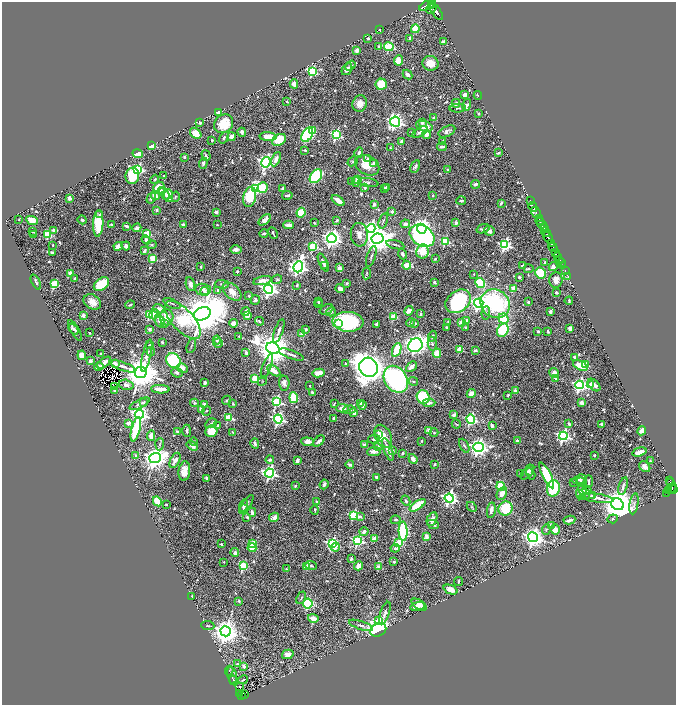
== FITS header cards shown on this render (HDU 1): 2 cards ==
NAXIS1  =                 1348
NAXIS2  =                 1405

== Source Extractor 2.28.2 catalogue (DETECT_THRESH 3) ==
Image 1348 x 1405 px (HDU 1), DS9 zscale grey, zoomed out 1/2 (1 PNG px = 2 x 2 image px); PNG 678 x 707 px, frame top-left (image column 1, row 1405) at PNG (2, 2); each listed source drawn as its Kron ellipse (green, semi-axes under 4 px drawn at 4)
Background 0.83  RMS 0.012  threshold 0.0367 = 3 sigma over >= 5 px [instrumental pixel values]
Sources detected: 840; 41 cannot appear on this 1/2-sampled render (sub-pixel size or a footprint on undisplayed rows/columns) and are neither listed nor drawn; of the other 799, the 500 brightest by FLUX_AUTO listed and drawn (299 fainter detections omitted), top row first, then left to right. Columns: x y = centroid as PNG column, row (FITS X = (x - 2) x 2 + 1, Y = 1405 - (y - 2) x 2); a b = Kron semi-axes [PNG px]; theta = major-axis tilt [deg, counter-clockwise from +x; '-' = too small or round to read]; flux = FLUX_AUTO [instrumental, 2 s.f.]
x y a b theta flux
431 3 4 2 - 990
427 5 9 4 29 3100
431 9 6 2 33 1100
436 11 10 4 -54 3900
415 29 4 4 - 53
379 30 3 2 - 3.6
368 38 2 2 - 9.4
410 38 2 2 - 14
443 42 4 2 - 15
379 46 2 2 - 6.9
389 47 5 3 - 210
357 50 3 3 - 20
399 60 5 4 - 22
430 63 8 7 - 30
350 66 6 4 37 4.4
347 69 6 4 57 13
312 72 4 3 - 250
408 74 5 3 - 9.5
294 84 4 3 - 20
381 84 5 5 - 110
465 94 4 3 - 14
478 95 4 2 - 3.8
287 102 3 2 - 2.6
456 103 4 2 - 9.4
360 104 8 7 - 24
467 105 6 3 75 6.2
458 108 8 3 3 3.4
218 112 4 3 - 22
478 114 2 2 - 6.7
434 118 3 3 - 4.2
395 122 5 5 - 920
423 122 4 3 - 4.8
200 123 3 2 - 7.1
224 124 10 8 44 68
424 126 8 5 -18 25
312 131 3 3 - 74
447 131 9 5 27 9.1
242 132 4 3 - 7.9
411 132 2 2 - 3.4
420 132 9 4 31 8.8
196 133 6 4 -42 37
426 134 4 3 - 16
307 135 8 5 58 290
336 135 4 4 - 310
232 137 4 3 - 13
268 137 8 4 -4 33
224 138 6 3 56 5
212 140 3 2 - 3.1
279 140 7 5 30 61
401 142 3 2 - 17
443 142 2 2 - 17
151 145 2 2 - 130
442 147 5 2 - 6.7
390 148 3 2 - 3.3
305 150 3 3 - 3.1
359 153 5 3 - 6.4
498 153 4 2 - 3.4
138 154 5 4 - 76
206 155 5 3 - 4.1
184 157 3 2 - 4.1
368 158 4 3 - 4.6
276 159 7 3 65 15
353 161 5 4 - 3.8
266 162 5 4 - 790
203 163 5 3 - 6.3
374 163 2 2 - 19
367 165 13 9 -29 44
415 167 6 3 61 6
447 169 2 2 - 6.3
138 170 4 3 - 300
164 175 2 2 - 2.7
132 176 8 7 - 110
316 176 7 5 55 170
155 179 5 3 - 3.5
357 179 3 3 - 13
352 181 3 3 - 3.3
356 182 5 3 - 5.4
368 182 10 3 -10 6.2
475 184 4 3 - 8.6
387 187 4 3 - 10
159 188 6 5 - 57
256 188 4 3 - 440
262 188 5 5 - 74
283 188 3 2 - 7.3
365 188 3 3 - 4.4
384 188 3 2 - 3.4
161 191 3 2 - 8.1
165 193 7 3 -59 7.3
287 195 5 2 - 4.7
433 195 2 2 - 4.3
155 196 4 3 - 19
169 196 6 4 -84 50
175 197 5 3 - 3
250 197 10 6 77 120
69 198 3 3 - 12
151 198 6 4 58 5.5
338 200 7 3 -37 26
461 201 5 3 - 3.5
530 201 2 1 - 56
501 203 4 2 - 5.8
374 204 4 3 - 5.9
533 207 5 2 - 1400
157 210 2 2 - 15
216 212 3 2 - 6.6
392 212 2 2 - 19
301 213 5 4 - 130
536 213 6 2 -59 1100
100 215 4 3 - 2.9
539 219 3 1 - 110
19 220 2 2 - 3.5
32 220 6 4 -24 33
82 220 4 3 - 4.7
265 220 7 4 41 17
337 220 3 2 - 3.1
383 221 8 3 72 4
540 221 2 1 - 170
98 223 13 5 87 84
314 223 3 2 - 2.7
456 223 2 2 - 28
405 224 5 3 - 8.6
542 224 8 2 -48 680
111 225 3 2 - 16
183 225 2 2 - 18
217 225 3 2 - 2.6
289 225 5 3 - 20
126 226 4 3 - 5.4
137 228 4 3 - 10
371 228 4 4 - 690
422 229 5 4 - 1600
483 229 7 4 20 9.5
544 229 2 1 - 240
53 230 3 3 - 5.2
33 231 3 2 - 2.7
489 231 5 5 - 9.1
546 232 5 2 - 520
273 233 6 2 -62 3.5
48 234 4 3 - 86
147 234 3 3 - 86
264 234 4 2 - 3.2
33 235 3 3 - 6.9
359 235 12 8 -84 20
422 236 13 9 -34 790
332 238 4 4 - 1500
548 238 7 2 -59 1600
377 239 6 5 - 4200
146 240 5 4 - 6.8
445 241 3 3 - 140
552 244 2 1 - 390
53 245 2 2 - 2.7
152 245 5 3 - 2.5
395 245 9 2 -14 3.9
505 245 4 4 - 420
118 246 4 3 - 26
126 246 4 3 - 12
313 247 3 3 - 170
553 247 5 2 - 1200
236 250 6 3 1 9.7
144 251 4 2 - 8.2
422 251 7 6 - 190
556 252 4 2 - 370
52 253 3 3 - 8
402 254 5 3 - 6.6
371 256 11 3 72 5.6
558 256 2 2 - 140
153 258 3 3 - 95
435 259 3 3 - 3
560 260 2 1 - 51
545 262 4 3 - 5.2
561 262 2 1 - 20
323 263 10 4 -65 8.9
324 265 4 2 - 3.2
407 265 4 3 - 82
523 266 4 2 - 5.9
563 266 4 1 - 40
201 267 3 2 - 2.9
298 267 6 5 - 1400
553 267 4 4 - 12
339 268 3 2 - 30
529 269 5 4 - 3.5
237 271 3 2 - 3
565 271 2 1 - 22
70 273 3 3 - 20
367 273 6 3 82 3.3
540 273 5 5 - 88
474 274 2 2 - 3
568 276 2 1 - 9
519 277 3 2 - 5.8
75 279 4 3 - 3.3
277 279 5 4 - 3.8
556 280 8 6 89 16
262 281 9 4 13 23
36 282 8 3 -64 5.8
434 282 2 2 - 20
347 283 4 3 - 4.7
480 283 5 4 - 85
55 284 3 3 - 140
101 284 8 5 37 130
190 284 7 4 -81 10
222 284 7 4 -1 4.4
297 285 3 2 - 4.3
513 288 3 2 - 54
203 289 8 5 -5 14
269 289 4 4 - 1100
340 289 5 3 - 17
218 290 2 2 - 8.4
205 291 4 3 - 5.8
232 292 11 7 -42 23
556 292 3 2 - 4.7
249 296 2 2 - 10
255 300 5 4 - 5.2
458 301 14 10 38 280
569 301 4 2 - 2.8
92 302 9 7 -33 30
318 302 3 2 - 4
528 302 2 2 - 5.3
172 303 9 2 -23 3.5
479 303 5 4 - 1200
319 304 4 3 - 2.9
495 304 15 13 -44 360
130 305 5 3 - 3.1
159 309 6 4 -9 17
326 309 7 4 24 6
409 311 5 3 - 14
246 312 4 3 - 11
331 312 5 4 - 5.4
550 312 3 3 - 10
486 313 7 4 84 4.4
154 314 6 4 36 19
202 314 9 6 22 12000
421 314 3 2 - 3.5
150 315 4 3 - 190
83 316 2 2 - 38
247 316 4 3 - 11
167 317 8 7 - 36
394 317 4 3 - 50
503 319 5 4 - 98
183 320 24 11 -48 210
467 320 3 3 - 7.9
160 321 7 4 -71 21
259 321 4 3 - 3.5
348 322 15 10 -3 330
410 322 4 4 - 5.1
448 322 3 2 - 2.8
164 323 2 2 - 13
234 323 4 4 - 15
338 323 3 2 - 9.7
415 323 4 3 - 4
462 323 3 2 - 64
376 324 2 2 - 19
446 327 2 2 - 9.6
465 327 3 3 - 3.2
570 328 4 3 - 14
73 329 6 3 -50 6.3
150 329 3 3 - 6
306 329 2 2 - 12
75 330 11 2 -60 5.3
503 330 7 5 59 130
279 331 12 3 70 7.4
538 331 2 2 - 5.4
548 331 3 2 - 5
89 333 2 2 - 3.3
302 334 3 2 - 53
239 336 2 2 - 3.7
432 336 5 3 - 5.6
217 340 4 3 - 4.9
162 342 2 2 - 5.1
218 343 5 4 - 5.5
432 344 7 4 -81 4.7
150 345 2 2 - 3.7
415 345 7 6 - 1200
191 346 8 2 72 2.9
273 348 7 5 -27 7200
397 350 7 3 68 88
460 350 3 3 - 71
475 350 2 2 - 18
151 352 4 3 - 3.4
101 353 2 2 - 7.2
246 353 3 2 - 10
437 353 4 3 - 49
291 354 13 3 -20 9
82 355 5 4 - 17
147 356 16 4 77 11
575 357 3 3 - 8.4
90 361 3 3 - 13
173 361 8 7 - 230
104 363 8 3 37 15
115 364 4 3 - 9.1
345 364 3 3 - 3.6
580 365 8 4 -26 50
585 365 3 3 - 80
123 366 13 3 -19 9.7
267 366 13 4 70 9.5
99 367 5 3 - 13
369 367 10 9 - 3900
411 367 6 3 43 15
182 368 6 4 -30 19
274 371 7 3 -36 26
141 373 6 5 - 7100
177 373 6 4 -22 7.5
318 373 6 3 12 26
554 373 5 4 - 16
556 378 2 2 - 15
255 379 3 3 - 89
396 379 14 11 -56 900
262 381 5 4 - 2.9
413 381 5 4 - 3.5
205 383 3 2 - 10
284 383 7 5 -86 12
591 384 3 2 - 12
126 385 7 5 -15 11
580 385 4 4 - 700
594 385 7 4 -46 15
310 386 2 2 - 2.6
114 387 2 1 - 12
160 389 9 3 -2 27
115 391 3 2 - 27
515 391 2 2 - 31
312 392 2 2 - 9.3
471 393 4 3 - 22
508 395 4 3 - 3.3
423 397 7 6 - 220
294 398 5 3 - 110
226 400 5 3 - 3.5
144 402 4 3 - 2.5
276 402 4 4 - 300
581 402 2 2 - 21
194 403 4 3 - 3.9
361 403 3 2 - 12
429 403 6 4 4 9.1
139 404 11 3 28 7.7
204 404 2 2 - 20
233 404 3 3 - 3.1
334 404 3 2 - 2.9
362 405 5 2 - 17
342 408 6 4 -2 21
201 409 4 3 - 19
349 410 6 4 2 5.1
206 411 5 3 - 2.8
354 412 3 3 - 19
139 414 4 4 - 1100
454 415 2 2 - 34
229 418 4 3 - 130
334 418 2 2 - 9.3
278 419 4 4 - 550
471 419 4 4 - 380
128 423 4 3 - 14
211 423 6 3 31 3.8
456 424 4 2 - 2.8
569 424 3 3 - 6.1
602 424 2 2 - 24
218 426 4 3 - 3.4
492 426 3 3 - 10
136 429 12 4 76 150
429 430 2 2 - 49
187 431 6 3 -89 6.6
211 431 6 5 - 64
642 431 5 3 - 15
178 432 4 2 - 6.2
233 432 3 2 - 3.2
434 433 4 3 - 2.7
378 434 3 3 - 22
151 436 5 4 - 24
383 436 12 8 -64 41
563 436 4 4 - 610
374 439 6 4 11 6.3
517 440 2 2 - 20
319 441 7 3 41 11
421 441 2 2 - 3.7
194 442 4 3 - 6.1
308 442 6 4 -5 18
255 443 5 3 - 9.3
160 444 6 3 86 4
364 445 2 2 - 17
192 446 6 4 -33 12
379 446 5 3 - 4.1
464 446 7 3 -62 4.6
478 447 5 4 - 1200
388 449 12 3 -70 28
393 450 3 2 - 4.1
374 451 7 4 5 13
639 452 7 3 16 22
403 453 3 3 - 5.1
594 455 3 2 - 2.9
136 456 2 2 - 21
155 458 6 5 - 2700
413 459 5 3 - 21
175 460 8 4 64 16
270 460 4 3 - 7.4
297 461 4 3 - 13
650 461 3 3 - 4.9
435 464 3 2 - 5.8
350 465 4 3 - 5.5
645 467 6 5 - 13
530 470 5 4 - 5
184 471 10 6 83 26
527 472 9 4 48 9
269 473 4 4 - 660
520 474 3 2 - 3
530 474 6 4 -60 3.8
547 475 14 4 -64 140
376 477 3 3 - 5.4
207 478 2 2 - 18
579 479 7 4 16 8.4
670 480 2 1 - 63
589 481 6 2 90 4.8
573 482 3 3 - 4.1
581 482 5 3 - 7
671 482 2 2 - 210
324 484 5 4 - 7.5
295 486 2 2 - 6.8
501 486 4 4 - 59
623 486 9 3 74 6.7
553 488 8 6 76 120
672 488 6 3 56 540
587 490 4 3 - 3.4
668 490 4 2 - 110
673 490 4 2 - 560
581 492 7 5 80 36
502 493 7 4 62 21
667 493 3 2 - 58
587 494 8 2 -19 3.1
592 496 4 3 - 5
449 498 4 4 - 810
597 498 17 4 -8 18
157 501 5 3 - 61
317 501 3 3 - 2.7
406 501 5 3 - 4.3
166 504 2 2 - 3.7
246 504 11 3 56 6.7
617 504 7 5 -34 6700
634 504 10 4 81 8.4
418 505 9 4 34 82
244 506 6 4 76 6.7
472 507 6 4 -46 3.5
505 508 7 6 - 95
244 509 4 3 - 2.6
315 510 5 3 - 2.9
491 510 8 3 81 11
252 512 5 3 - 11
354 515 3 3 - 210
360 516 3 2 - 12
247 517 3 3 - 5.3
274 517 5 4 - 9.9
432 519 7 5 64 13
613 519 5 3 - 2.5
395 520 5 3 - 3.6
569 520 6 2 9 8.9
433 524 6 3 -23 5
551 526 4 3 - 12
555 529 5 5 - 23
546 530 5 4 - 3.6
403 531 9 4 -89 310
364 532 4 3 - 8.8
426 537 3 3 - 17
533 537 5 5 - 1600
374 539 3 3 - 30
358 540 4 4 - 360
253 543 4 3 - 42
399 543 3 3 - 150
221 544 2 2 - 4.5
332 544 4 4 - 450
335 547 4 3 - 30
252 548 4 3 - 53
395 548 4 3 - 6.8
235 553 4 4 - 6.1
351 559 4 3 - 4.5
224 562 2 2 - 2.8
394 562 2 2 - 5.4
243 566 3 3 - 190
311 566 6 3 -20 5.1
358 566 4 3 - 17
307 567 3 2 - 64
379 567 3 2 - 42
286 569 4 3 - 2.8
459 581 4 2 - 3.4
451 590 7 4 -22 20
192 596 2 2 - 2.7
301 598 6 3 64 3.9
239 601 2 2 - 5.5
308 604 5 4 - 240
419 605 8 4 -33 24
417 606 7 4 12 20
385 613 12 4 71 8.4
313 618 5 4 - 22
379 620 4 3 - 41
208 625 7 3 -5 2.9
361 625 13 3 -19 8.6
378 630 8 6 25 880
226 631 5 5 - 3000
288 654 6 4 16 18
237 664 3 3 - 3.5
244 666 2 2 - 16
229 671 5 3 - 2.5
232 675 8 5 -78 6.7
234 680 5 2 - 3.1
243 680 5 2 - 3.5
239 686 2 2 - 2.8
240 693 2 2 - 51
244 694 2 1 - 8.6
242 695 4 2 - 68
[299 fainter detections neither listed nor drawn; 41 sub-pixel or undisplayed-footprint detections neither listed nor drawn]